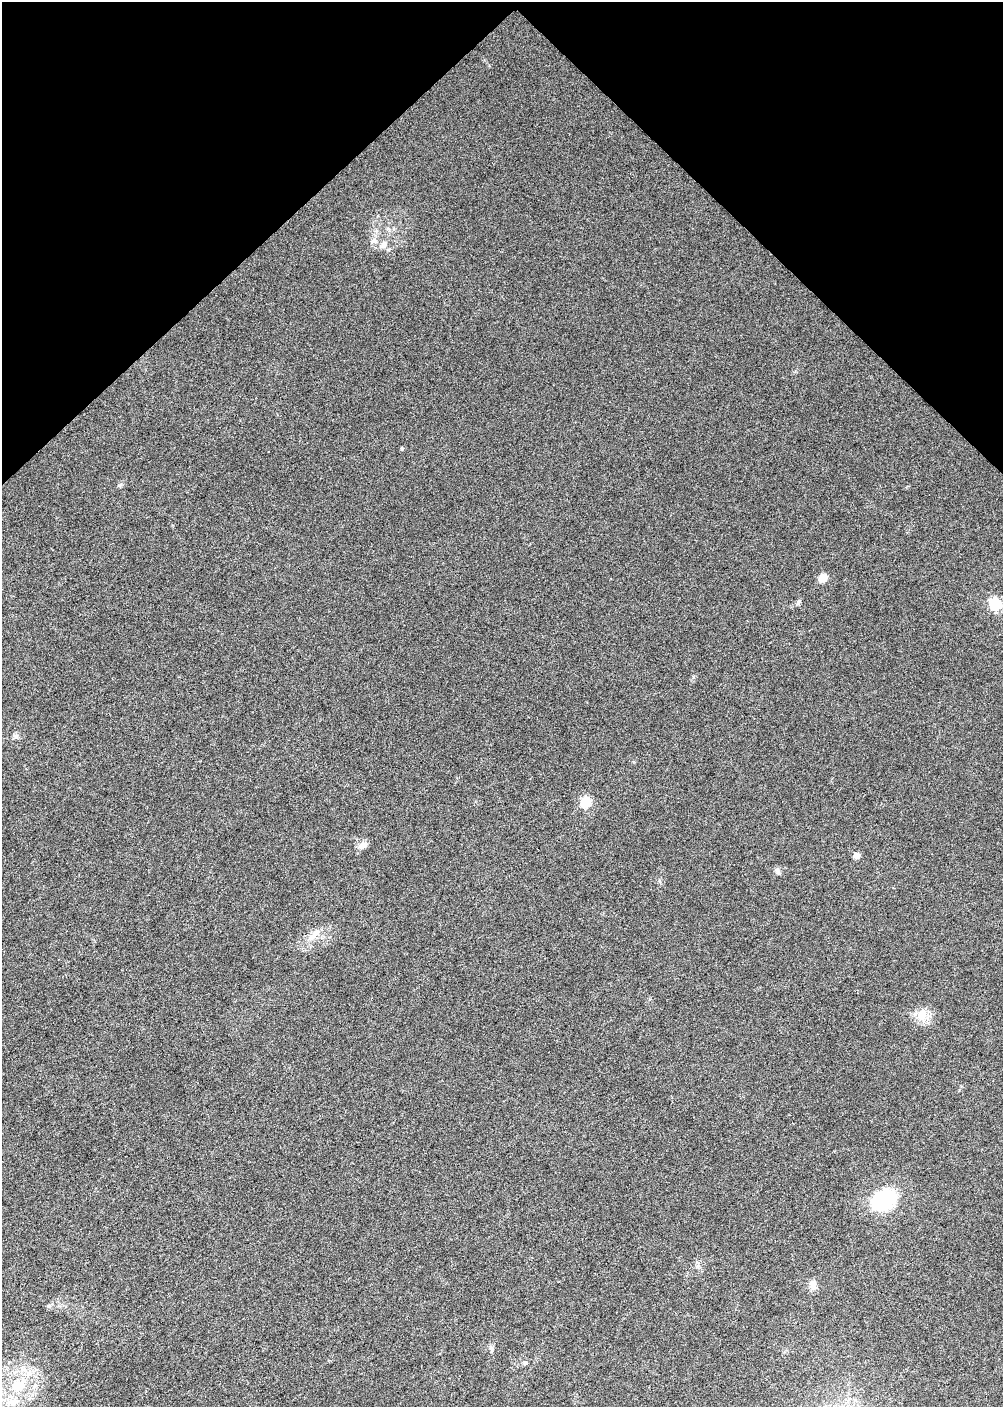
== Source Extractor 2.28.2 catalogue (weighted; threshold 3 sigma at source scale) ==
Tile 2 of 3 x 2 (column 2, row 1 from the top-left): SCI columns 1002-2002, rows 1509-2913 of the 3003 x 2997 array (HDU 1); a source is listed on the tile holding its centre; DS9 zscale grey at full resolution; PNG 1005 x 1409 px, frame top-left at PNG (2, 2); no overlay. Shown black and unused: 17% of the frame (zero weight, under 3 of 6 exposures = <1% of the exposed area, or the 3 px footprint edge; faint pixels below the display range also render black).
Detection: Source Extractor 2.28.2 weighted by HDU 2 'WHT'; one run over the whole footprint, this tile lists its part. Background 0.0228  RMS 0.0048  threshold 0.0195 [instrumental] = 3 sigma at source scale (4.09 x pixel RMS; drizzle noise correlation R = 1.36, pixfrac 0.8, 0.0396/0.0396 arcsec/px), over >= 5 px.
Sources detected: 20; all 20 listed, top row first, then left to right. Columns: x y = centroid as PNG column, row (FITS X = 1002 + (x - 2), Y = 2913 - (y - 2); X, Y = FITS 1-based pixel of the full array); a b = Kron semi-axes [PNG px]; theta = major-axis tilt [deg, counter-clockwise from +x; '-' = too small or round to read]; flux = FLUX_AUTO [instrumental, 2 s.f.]
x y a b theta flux
374 241 8 7 - 1.7
384 245 10 7 51 2
402 449 5 4 - 0.57
823 578 5 5 - 13
799 602 8 5 51 0.92
995 604 6 6 - 58
16 736 8 6 -16 1.2
585 802 5 5 - 33
362 845 13 8 26 2.9
856 855 5 4 - 5.1
777 871 10 5 -58 1.2
312 936 18 9 45 4.9
922 1014 16 11 64 6.3
883 1200 28 21 33 32
813 1285 14 9 -86 2.5
49 1306 6 5 - 0.83
491 1348 11 4 -72 1
525 1363 6 5 - 0.71
18 1386 15 12 38 9.6
12 1402 17 10 6 5.3
Unlisted compact peaks at least as high as the median listed source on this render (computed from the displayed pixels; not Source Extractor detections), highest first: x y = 693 677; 119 485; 659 881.